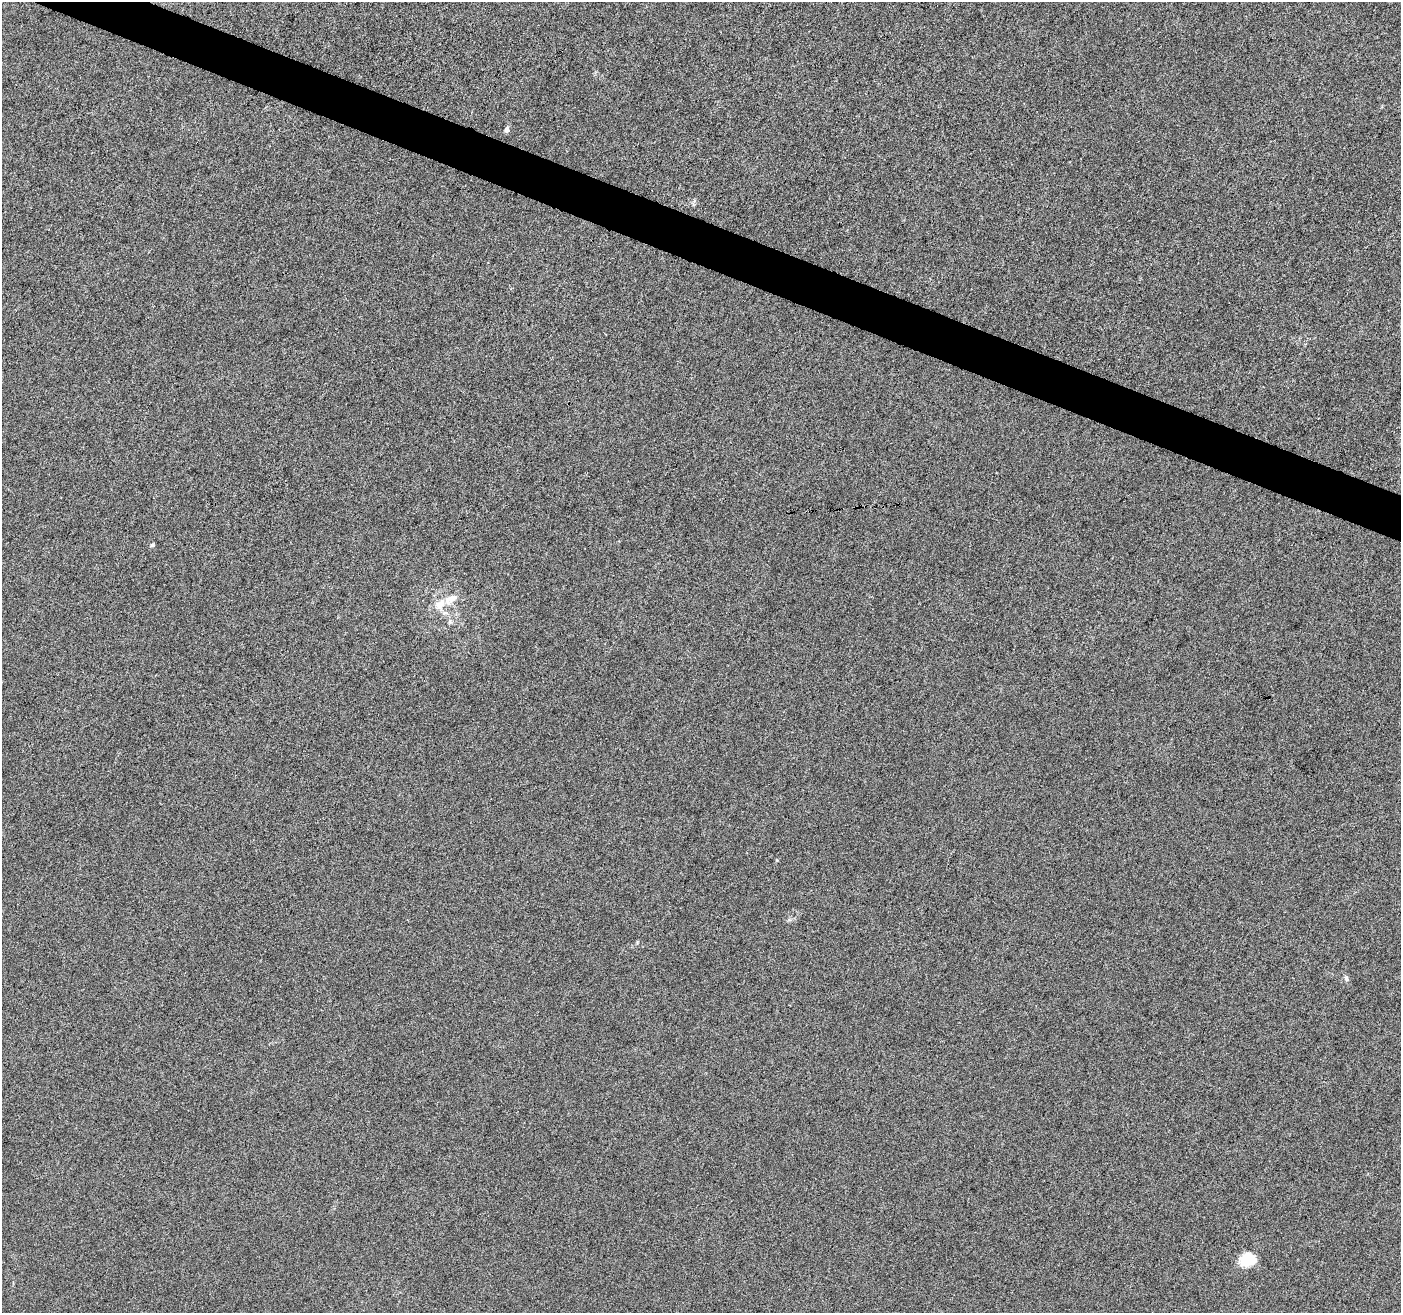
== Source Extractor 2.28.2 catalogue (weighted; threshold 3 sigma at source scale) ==
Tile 11 of 4 x 4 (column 3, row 3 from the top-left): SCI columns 2798-4196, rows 1520-2830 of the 5601 x 5727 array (HDU 1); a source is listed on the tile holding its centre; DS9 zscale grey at full resolution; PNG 1403 x 1315 px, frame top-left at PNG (2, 2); no overlay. Shown black and unused: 3% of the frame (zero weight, under 3 of 6 exposures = <1% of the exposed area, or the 3 px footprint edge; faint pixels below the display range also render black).
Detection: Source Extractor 2.28.2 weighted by HDU 2 'WHT'; one run over the whole footprint, this tile lists its part. Background 0.00102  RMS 0.0028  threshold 0.0115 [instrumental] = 3 sigma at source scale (4.09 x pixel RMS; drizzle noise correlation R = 1.36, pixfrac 0.8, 0.0396/0.0396 arcsec/px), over >= 5 px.
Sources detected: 7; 1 inside a brighter listed object's ellipse — not listed separately; the other 6 listed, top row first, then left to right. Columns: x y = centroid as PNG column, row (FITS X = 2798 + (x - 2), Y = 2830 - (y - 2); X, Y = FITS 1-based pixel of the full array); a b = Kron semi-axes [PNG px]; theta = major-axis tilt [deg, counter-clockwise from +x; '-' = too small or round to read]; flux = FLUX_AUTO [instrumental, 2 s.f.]
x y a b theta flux
507 129 5 4 - 1.3
152 545 5 5 - 0.38
440 604 16 10 61 3.4
450 621 8 6 90 0.64
1346 978 8 5 -80 0.63
1248 1259 16 13 17 6.8